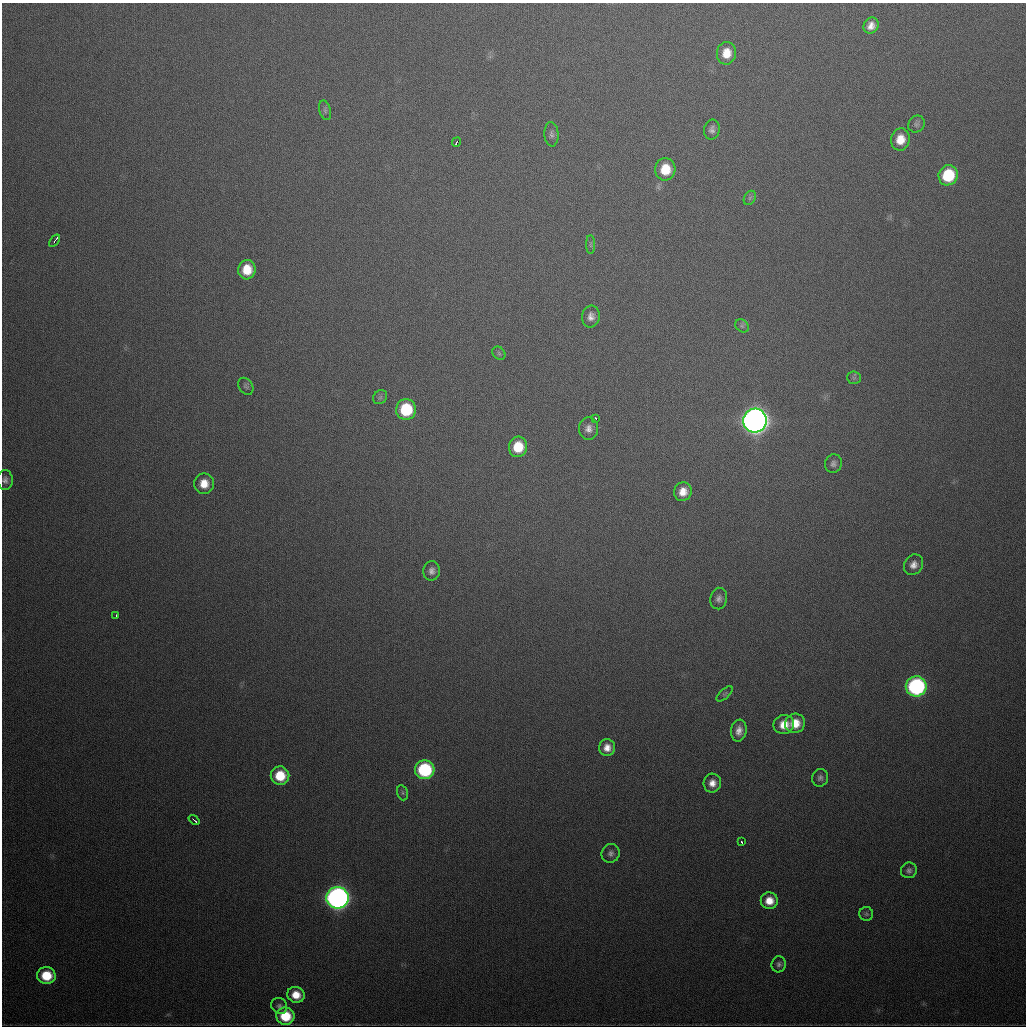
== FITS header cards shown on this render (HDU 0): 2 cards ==
NAXIS1  =                 1024
NAXIS2  =                 1024

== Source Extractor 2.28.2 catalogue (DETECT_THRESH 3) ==
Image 1024 x 1024 px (HDU 0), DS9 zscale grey, 1 PNG px = 1 image px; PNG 1028 x 1028 px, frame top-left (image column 1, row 1024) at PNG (2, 3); each listed source drawn as its Kron ellipse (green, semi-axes under 4 px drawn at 4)
Background 504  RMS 17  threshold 51.4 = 3 sigma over >= 5 px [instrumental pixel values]
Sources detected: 56; all 56 listed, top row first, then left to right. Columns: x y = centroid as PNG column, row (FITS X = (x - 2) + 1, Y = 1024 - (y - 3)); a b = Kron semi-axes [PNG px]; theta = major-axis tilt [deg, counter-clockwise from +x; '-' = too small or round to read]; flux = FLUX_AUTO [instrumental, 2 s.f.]
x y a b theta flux
871 26 8 7 - 8.8e+03
726 53 11 9 81 1.9e+04
325 110 10 5 -75 3.3e+03
917 124 9 7 51 3.7e+03
712 130 10 7 79 5.0e+03
551 134 12 7 -86 4.3e+03
900 139 11 9 81 1.8e+04
456 142 5 2 - 7.5e+03
665 169 11 10 - 2.9e+04
948 175 10 9 - 6.1e+04
750 198 7 5 60 2.7e+03
55 241 7 3 53 1.4e+04
591 245 9 4 -90 2.4e+03
247 270 10 8 83 2.4e+04
591 317 11 9 82 7.6e+03
742 326 7 6 - 2.8e+03
499 353 7 5 -46 2.4e+03
854 378 6 6 - 2.5e+03
246 386 9 7 -54 2.9e+03
380 397 8 6 45 3.1e+03
406 409 10 10 - 6.1e+04
596 419 3 2 - 4.0e+03
755 421 12 11 - 1.4e+06
589 429 11 9 86 7.8e+03
518 447 10 9 - 3.2e+04
833 464 9 8 - 4.6e+03
5 480 10 7 -89 4.7e+03
204 484 10 10 - 1.7e+04
683 492 9 8 - 1.4e+04
913 565 11 9 56 8.6e+03
432 571 9 8 - 6.1e+03
719 599 11 8 81 5.7e+03
116 616 3 2 - 2.2e+03
916 686 10 10 - 2.3e+05
725 694 10 4 42 2.3e+03
795 723 10 9 - 2.1e+04
784 724 10 9 - 1.8e+04
739 731 11 8 81 9.7e+03
607 748 8 8 - 1.0e+04
425 770 10 9 - 1.0e+05
280 776 9 9 - 3.3e+04
820 778 9 8 - 4.2e+03
712 783 9 8 - 1.0e+04
403 793 8 5 -73 2.4e+03
194 820 6 2 -39 3.0e+03
742 842 3 3 - 7.2e+03
611 853 9 9 - 4.9e+03
909 870 8 7 - 4.0e+03
337 898 11 10 - 7.5e+05
769 901 8 8 - 1.6e+04
866 914 7 7 - 2.7e+03
779 964 8 7 - 3.7e+03
46 976 9 8 - 3.7e+04
296 995 9 8 - 1.8e+04
279 1006 8 7 - 3.7e+03
285 1016 9 8 - 4.0e+04
At the frame edge (FLAGS 8, measured only in part): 1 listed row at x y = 5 480